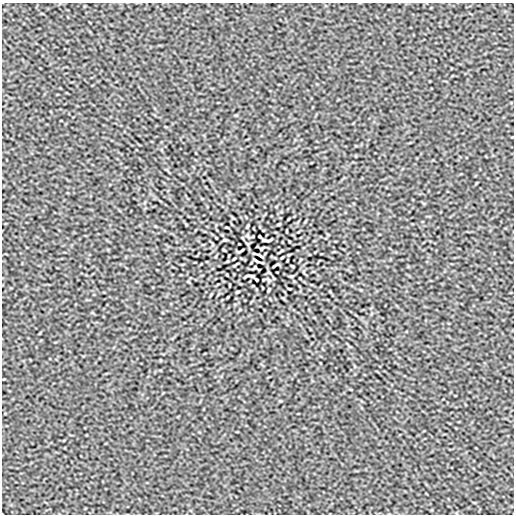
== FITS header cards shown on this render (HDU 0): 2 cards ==
NAXIS1  =                  512
NAXIS2  =                  512

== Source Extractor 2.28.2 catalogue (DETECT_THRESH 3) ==
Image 512 x 512 px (HDU 0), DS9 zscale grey, 1 PNG px = 1 image px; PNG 516 x 516 px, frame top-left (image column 1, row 512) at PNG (2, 3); no overlay
Background 2.81e-07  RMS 2.6e-05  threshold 7.76e-05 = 3 sigma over >= 5 px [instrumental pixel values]
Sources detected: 22; all 22 listed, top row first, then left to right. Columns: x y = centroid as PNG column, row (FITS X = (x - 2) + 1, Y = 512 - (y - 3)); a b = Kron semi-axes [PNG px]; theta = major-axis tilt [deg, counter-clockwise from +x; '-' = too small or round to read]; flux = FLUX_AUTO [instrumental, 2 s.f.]
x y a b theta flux
279 224 4 2 - 0.0018
248 226 4 2 - 0.0016
227 227 3 2 - 0.0012
260 236 3 2 - 0.0015
225 240 6 3 0 0.0015
267 240 10 3 3 0.0032
261 249 4 2 - 0.0016
224 250 3 2 - 0.0015
241 251 6 2 31 0.0024
260 255 7 2 -29 0.0027
282 257 3 2 - 0.0012
234 259 3 2 - 0.0012
256 261 7 2 -29 0.0029
275 265 6 2 31 0.0024
292 266 3 2 - 0.0015
255 267 4 2 - 0.0016
249 276 10 3 3 0.0032
291 276 6 3 0 0.0015
256 280 3 2 - 0.0015
289 289 3 2 - 0.0012
268 290 4 2 - 0.0016
237 292 4 2 - 0.0018